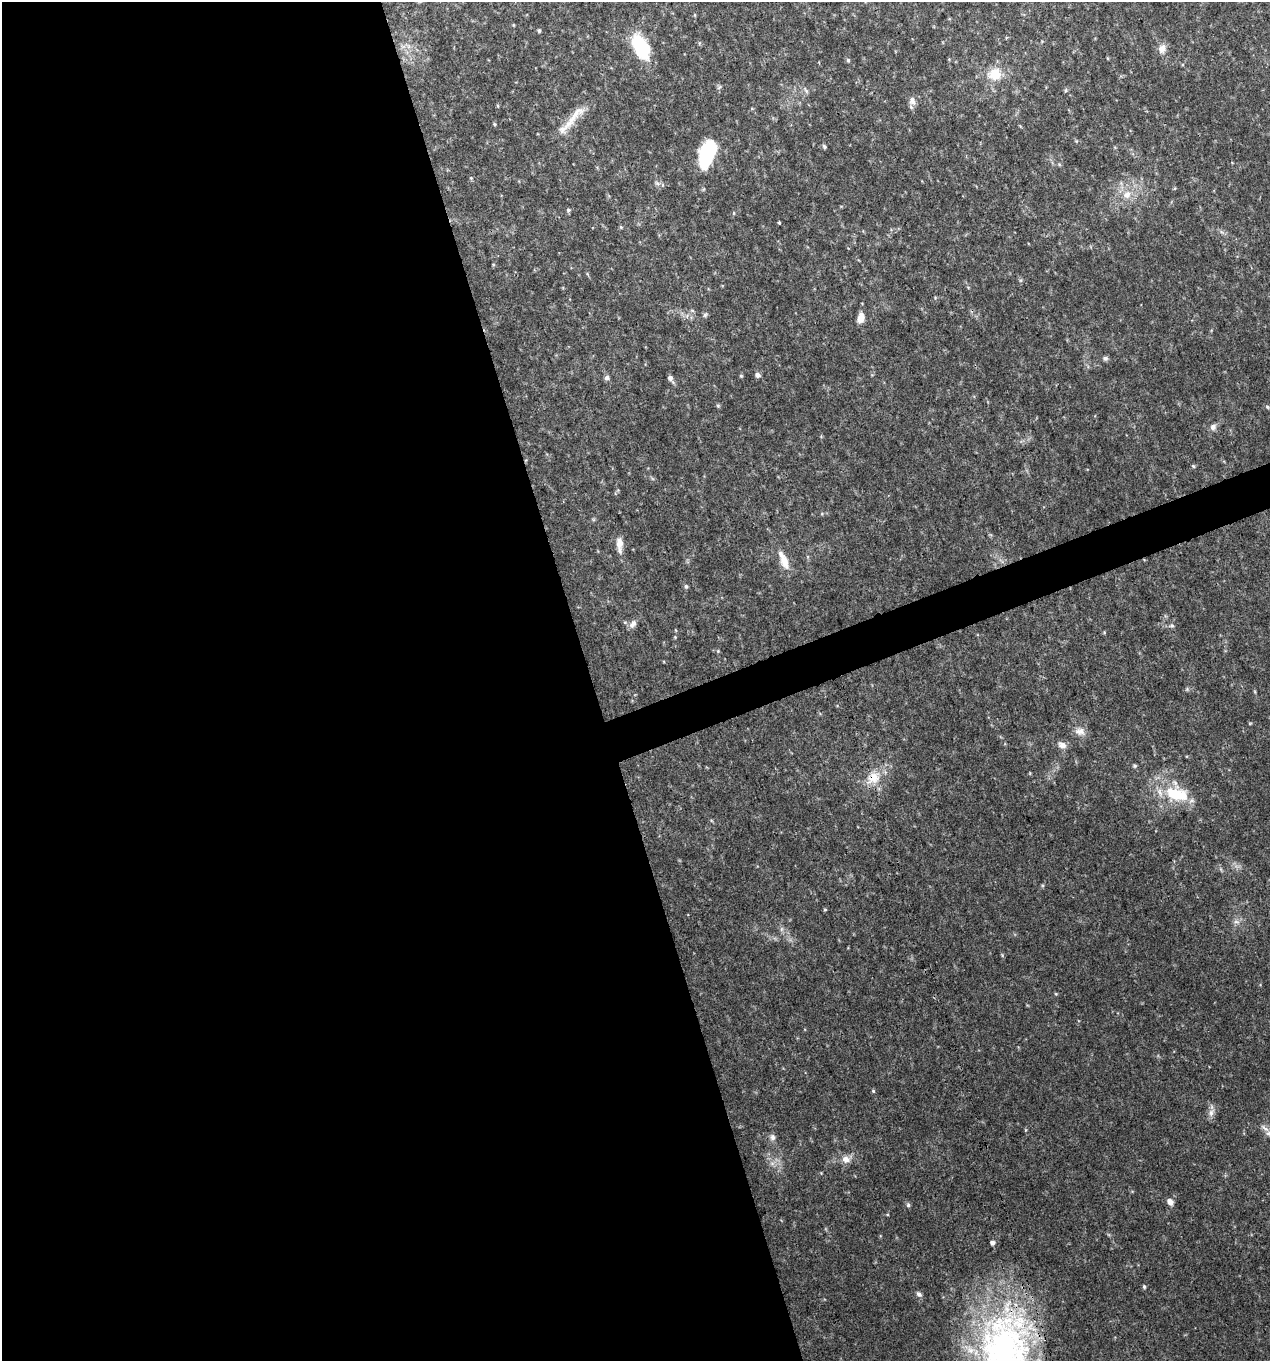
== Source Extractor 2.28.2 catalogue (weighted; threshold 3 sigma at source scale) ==
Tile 9 of 4 x 4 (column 1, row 3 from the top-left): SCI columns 125-1392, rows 1362-2720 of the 5270 x 5442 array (HDU 1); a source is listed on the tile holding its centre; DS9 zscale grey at full resolution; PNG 1272 x 1363 px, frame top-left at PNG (2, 2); no overlay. Shown black and unused: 48% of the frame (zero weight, under 3 of 4 exposures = <1% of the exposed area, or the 3 px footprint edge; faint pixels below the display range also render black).
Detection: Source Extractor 2.28.2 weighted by HDU 2 'WHT'; one run over the whole footprint, this tile lists its part. Background 0.0298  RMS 0.0035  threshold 0.0158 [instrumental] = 3 sigma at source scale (4.5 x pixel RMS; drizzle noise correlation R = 1.50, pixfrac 1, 0.0396/0.0396 arcsec/px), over >= 5 px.
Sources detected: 50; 1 inside a brighter listed object's ellipse — not listed separately; the other 49 listed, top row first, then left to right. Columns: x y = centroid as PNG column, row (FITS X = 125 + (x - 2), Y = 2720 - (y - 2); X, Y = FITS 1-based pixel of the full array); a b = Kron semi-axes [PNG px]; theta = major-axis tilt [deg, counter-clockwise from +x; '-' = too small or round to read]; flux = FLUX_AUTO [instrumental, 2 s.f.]
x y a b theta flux
539 30 5 4 - 0.44
640 47 25 14 -58 20
1162 49 12 9 85 2.2
848 60 5 5 - 0.51
995 74 16 15 - 7.1
1066 90 6 3 71 0.44
806 91 9 4 -54 0.72
912 101 12 9 -74 1.8
573 118 49 9 50 7
494 124 5 4 - 0.39
824 146 6 4 -58 0.58
707 154 26 13 69 24
1059 164 6 4 -19 0.43
1127 194 12 10 47 3.5
568 210 6 5 - 0.56
779 222 3 3 - 1.2
621 227 5 5 - 0.39
705 315 7 4 45 0.57
861 318 11 7 71 3.1
1105 358 7 6 - 0.81
757 375 6 5 - 1.2
607 378 7 6 - 0.88
670 378 6 5 - 1.1
718 405 6 4 -1 0.45
1213 427 9 7 50 1.3
1193 466 5 3 - 0.37
619 543 15 8 -89 3
785 562 21 10 -71 4.2
686 586 5 5 - 0.65
633 624 12 7 52 1.7
1172 626 6 5 - 0.67
1080 731 13 10 -6 2.4
1062 745 12 9 -24 1.9
1135 766 5 5 - 0.53
873 778 20 16 28 6.7
1177 794 35 18 -15 15
825 910 5 3 - 0.32
1236 922 9 4 -8 0.94
873 1091 5 4 - 0.41
1211 1113 11 7 84 1.7
1269 1133 10 8 13 1.8
772 1137 8 7 - 1.3
846 1159 12 10 -10 2.5
1170 1202 8 6 -48 1.9
908 1205 6 5 - 0.65
992 1243 5 5 - 1
1144 1287 5 4 - 0.53
919 1294 8 6 -37 0.95
1005 1350 102 61 88 140
Overlapping masked pixels (flux is a lower limit): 2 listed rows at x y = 873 778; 1005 1350
Isophote crosses this tile's border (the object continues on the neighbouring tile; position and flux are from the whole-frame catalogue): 2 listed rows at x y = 1269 1133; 1005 1350